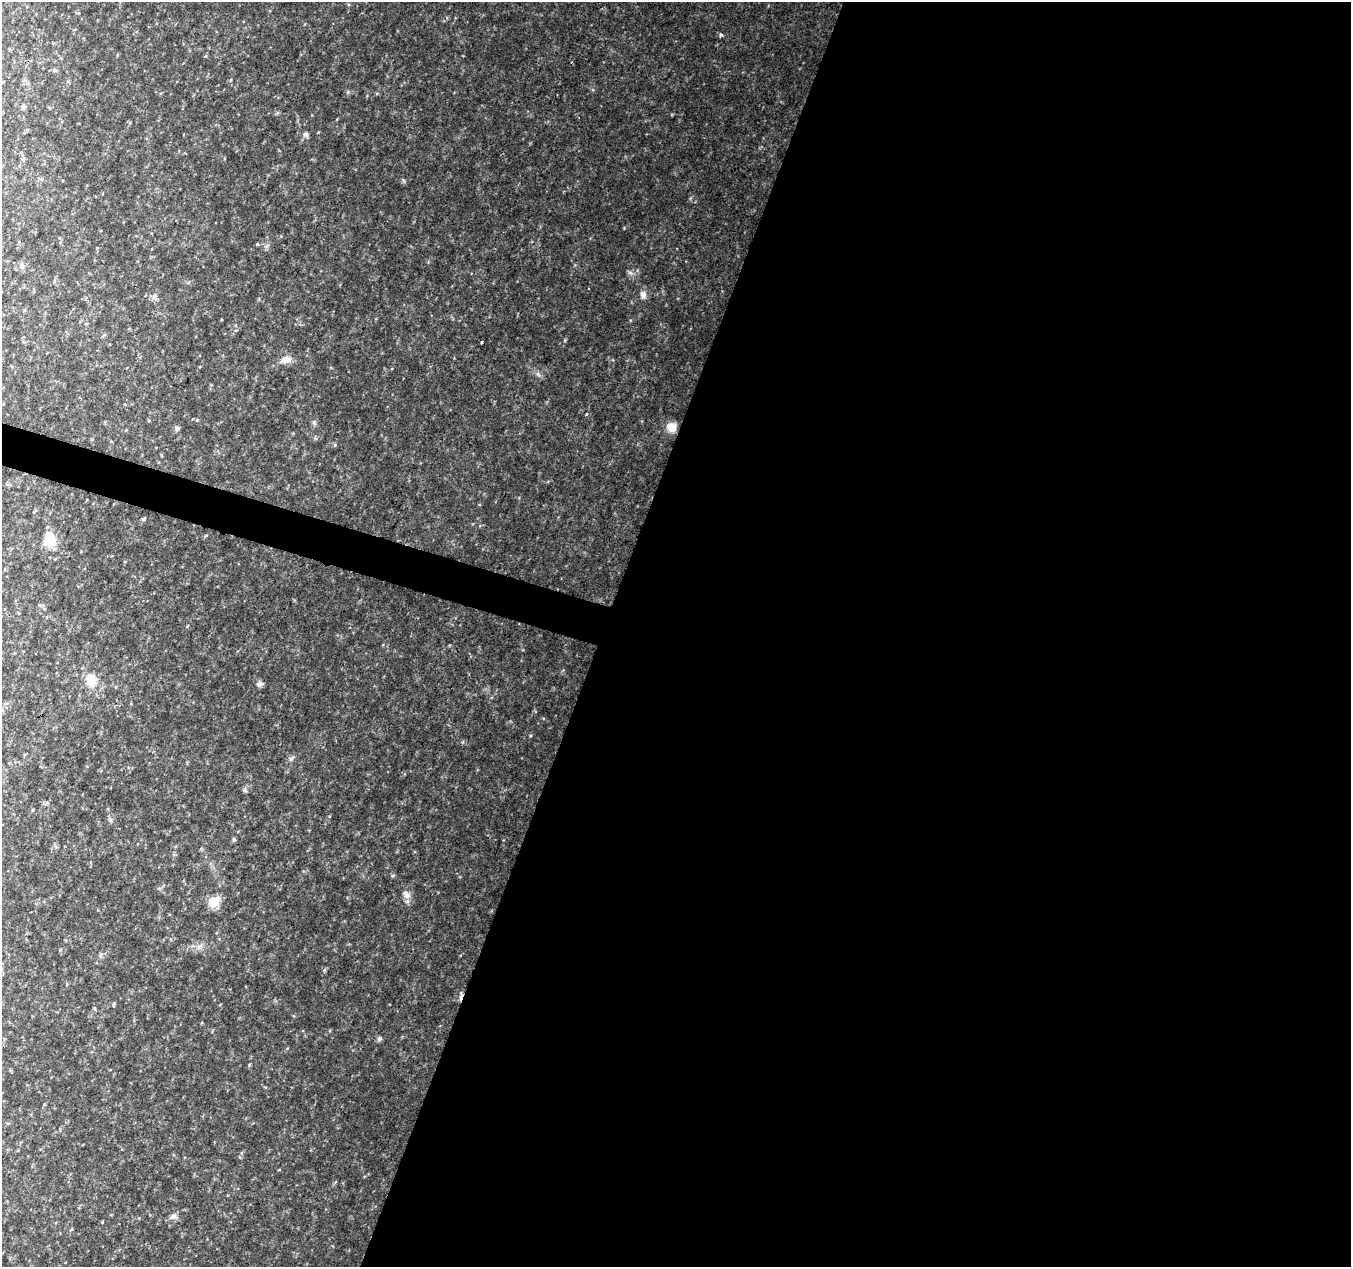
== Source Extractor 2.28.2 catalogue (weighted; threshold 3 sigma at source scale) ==
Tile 12 of 4 x 4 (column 4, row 3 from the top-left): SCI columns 4055-5403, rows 1546-2810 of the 5403 x 5556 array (HDU 1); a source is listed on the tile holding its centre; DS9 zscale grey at full resolution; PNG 1353 x 1269 px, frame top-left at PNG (2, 2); no overlay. Shown black and unused: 57% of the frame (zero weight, under 2 of 3 exposures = <1% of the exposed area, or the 3 px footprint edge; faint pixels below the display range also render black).
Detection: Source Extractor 2.28.2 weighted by HDU 2 'WHT'; one run over the whole footprint, this tile lists its part. Background 0.151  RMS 0.015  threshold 0.0665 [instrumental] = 3 sigma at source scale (4.5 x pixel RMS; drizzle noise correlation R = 1.50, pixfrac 1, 0.0396/0.0396 arcsec/px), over >= 5 px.
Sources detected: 10; all 10 listed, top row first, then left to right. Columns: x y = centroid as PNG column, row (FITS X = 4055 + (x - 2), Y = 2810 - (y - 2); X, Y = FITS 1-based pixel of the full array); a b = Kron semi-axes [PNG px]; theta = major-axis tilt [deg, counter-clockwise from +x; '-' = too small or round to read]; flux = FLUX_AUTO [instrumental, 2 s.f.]
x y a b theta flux
721 35 4 3 - 1.8
257 244 4 3 - 1.3
643 294 7 5 -70 3.2
482 342 3 3 - 4.4
286 360 8 6 89 4.3
671 427 9 9 - 8.9
49 540 15 12 73 15
91 680 11 9 -74 13
213 902 6 5 - 59
249 1064 3 3 - 1.6
Unlisted compact peaks at least as high as the median listed source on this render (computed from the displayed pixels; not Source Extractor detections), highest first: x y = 379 1039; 407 895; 260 684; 630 273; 306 134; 586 414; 403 180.